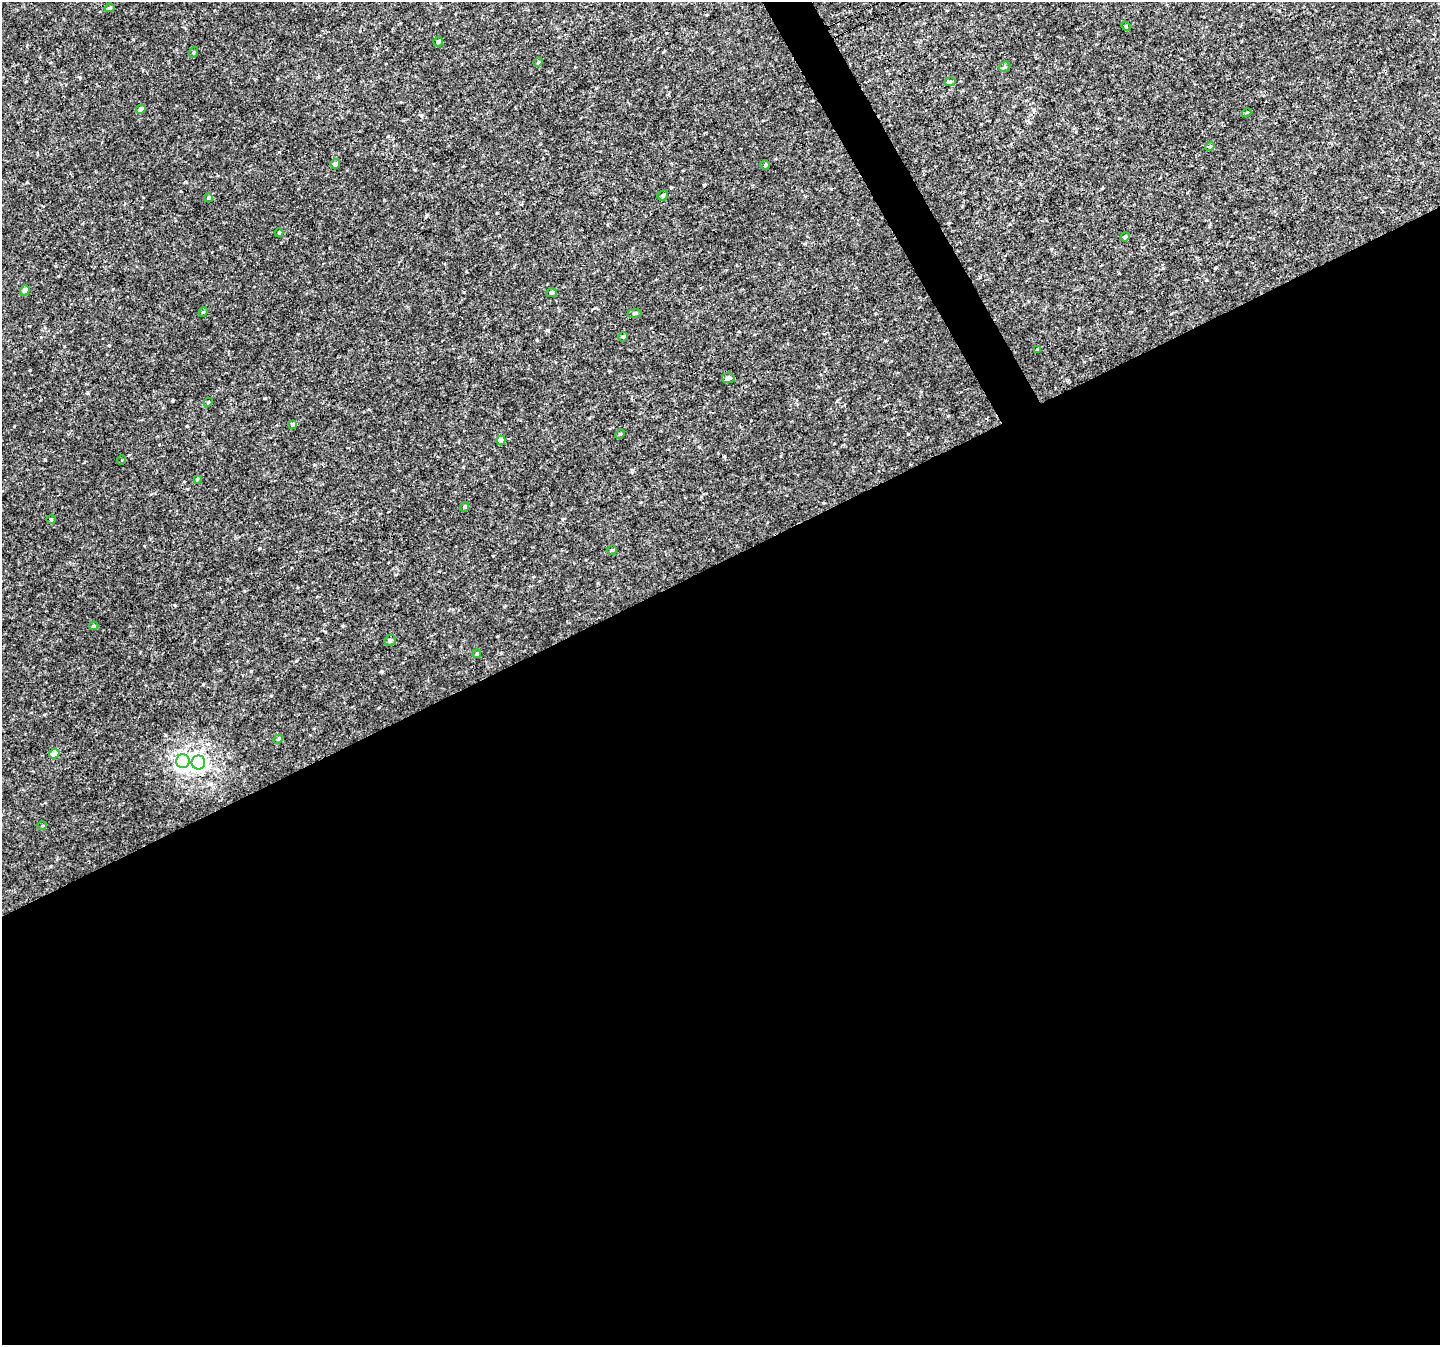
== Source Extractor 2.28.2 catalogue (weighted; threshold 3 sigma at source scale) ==
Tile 15 of 4 x 4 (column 3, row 4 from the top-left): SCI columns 2880-4317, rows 108-1450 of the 5761 x 5647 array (HDU 1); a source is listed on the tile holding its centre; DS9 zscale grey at full resolution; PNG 1442 x 1347 px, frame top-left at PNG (2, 2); each listed source drawn as its Kron ellipse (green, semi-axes under 4 px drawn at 4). Shown black and unused: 59% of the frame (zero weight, under 3 of 4 exposures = <1% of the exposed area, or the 3 px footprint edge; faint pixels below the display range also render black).
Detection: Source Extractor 2.28.2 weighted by HDU 2 'WHT'; one run over the whole footprint, this tile lists its part. Background 0.00675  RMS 0.0037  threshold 0.0166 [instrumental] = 3 sigma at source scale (4.5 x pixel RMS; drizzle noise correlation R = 1.50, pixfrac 1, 0.0396/0.0396 arcsec/px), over >= 5 px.
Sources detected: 41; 1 cosmic-ray / hot-pixel residue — neither listed nor drawn; the other 40 listed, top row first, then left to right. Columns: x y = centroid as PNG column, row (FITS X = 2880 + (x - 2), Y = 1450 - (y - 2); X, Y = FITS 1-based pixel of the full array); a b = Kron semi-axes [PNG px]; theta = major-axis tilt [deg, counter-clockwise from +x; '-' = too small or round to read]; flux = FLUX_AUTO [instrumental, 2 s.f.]
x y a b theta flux
110 8 5 4 - 0.72
1126 26 5 4 - 0.42
438 42 5 4 - 0.75
194 52 5 3 - 0.4
538 62 5 4 - 0.42
1005 67 6 5 - 0.56
950 82 5 4 - 0.55
141 109 5 4 - 1.8
1247 113 5 3 - 0.68
1210 146 5 4 - 0.55
335 164 5 4 - 0.92
765 165 4 4 - 0.53
663 195 5 5 - 0.6
208 198 4 4 - 0.43
279 233 4 4 - 0.36
1125 237 5 4 - 0.78
25 290 5 4 - 1.5
552 293 5 4 - 0.58
203 312 5 3 - 0.34
634 313 7 4 8 0.55
623 337 5 4 - 0.68
1037 349 4 3 - 0.38
728 378 6 5 - 0.97
208 402 5 4 - 0.43
292 424 4 4 - 0.46
620 434 5 4 - 0.44
501 440 4 4 - 2.2
122 460 5 3 - 0.33
197 479 4 4 - 0.47
465 507 5 4 - 0.49
51 519 4 4 - 0.4
612 550 5 5 - 0.48
94 626 5 4 - 0.47
390 640 6 5 - 0.92
477 654 4 4 - 0.52
278 739 5 4 - 0.36
54 754 5 5 - 8.3
183 761 7 6 - 74
198 762 7 7 - 150
42 826 5 3 - 0.3
Unlisted compact peaks at least as high as the median listed source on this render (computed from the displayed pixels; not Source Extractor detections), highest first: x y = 547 330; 382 671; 203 684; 109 345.